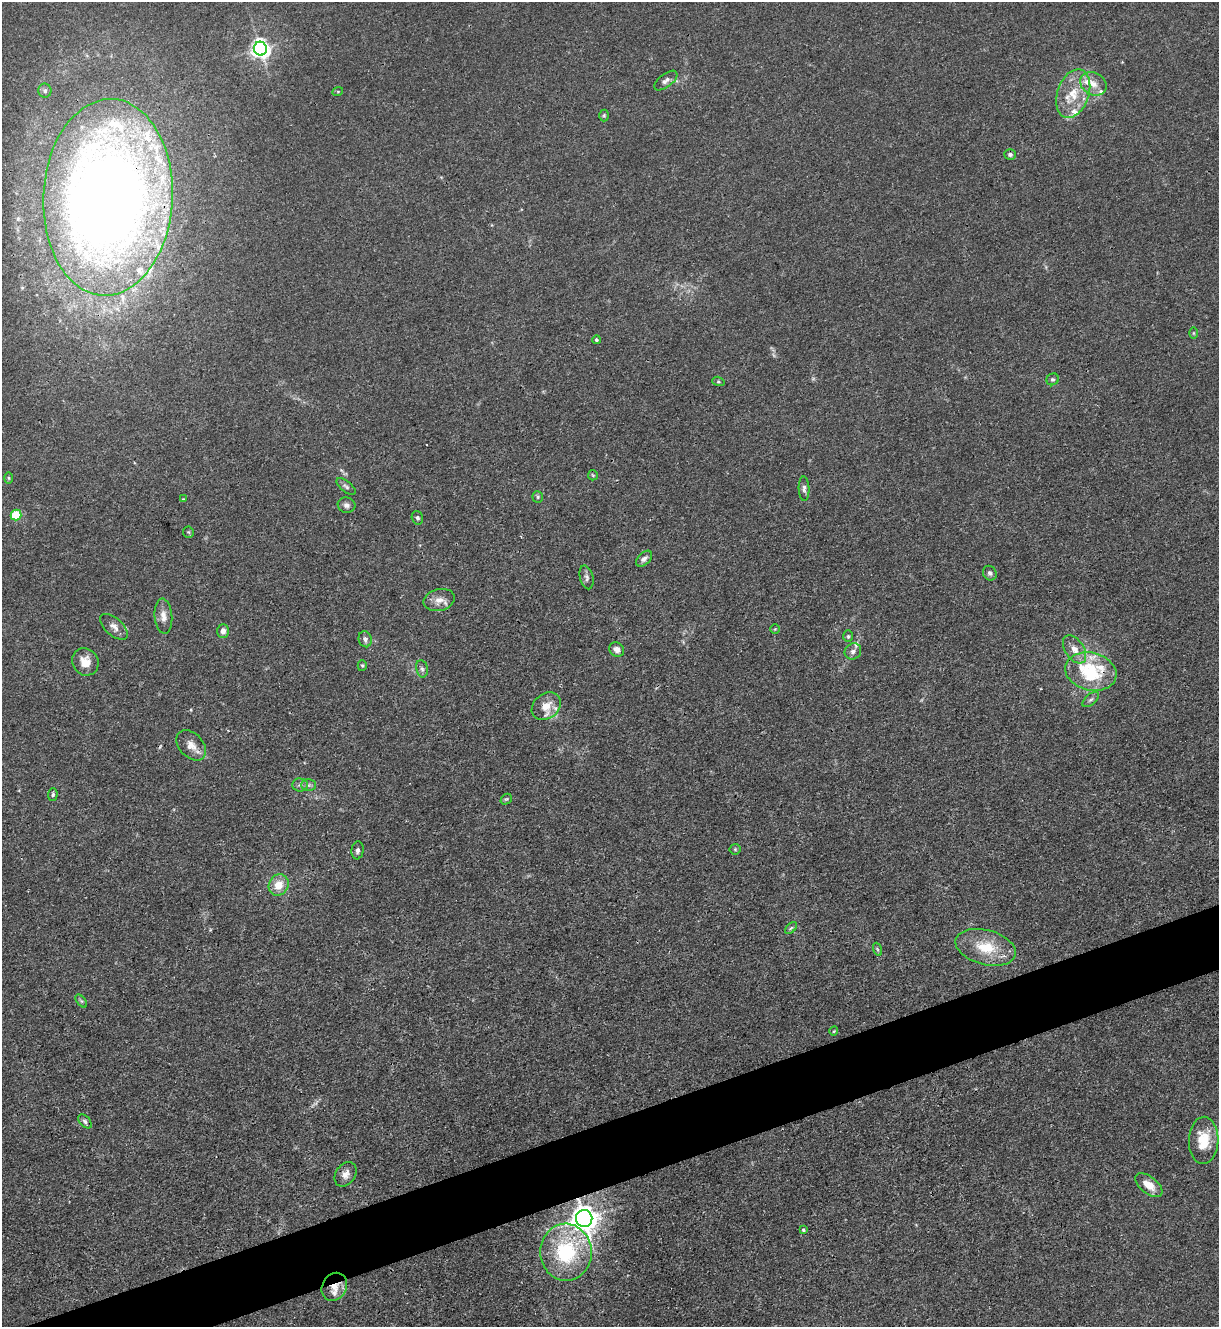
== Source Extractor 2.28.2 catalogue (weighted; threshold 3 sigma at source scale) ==
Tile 7 of 4 x 4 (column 3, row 2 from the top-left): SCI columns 2582-3798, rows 2653-3977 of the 5287 x 5305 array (HDU 1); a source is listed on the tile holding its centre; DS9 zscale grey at full resolution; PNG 1221 x 1329 px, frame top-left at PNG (2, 2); each listed source drawn as its Kron ellipse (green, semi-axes under 4 px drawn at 4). Shown black and unused: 4% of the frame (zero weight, under 3 of 4 exposures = <1% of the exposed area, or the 3 px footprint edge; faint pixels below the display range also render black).
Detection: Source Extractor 2.28.2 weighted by HDU 2 'WHT'; one run over the whole footprint, this tile lists its part. Background 0.0304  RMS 0.0027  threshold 0.012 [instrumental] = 3 sigma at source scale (4.5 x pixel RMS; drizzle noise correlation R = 1.50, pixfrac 1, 0.05/0.05 arcsec/px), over >= 5 px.
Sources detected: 74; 1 too faint to see at this stretch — neither listed nor drawn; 10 inside a brighter listed object's ellipse — not listed separately; the other 63 listed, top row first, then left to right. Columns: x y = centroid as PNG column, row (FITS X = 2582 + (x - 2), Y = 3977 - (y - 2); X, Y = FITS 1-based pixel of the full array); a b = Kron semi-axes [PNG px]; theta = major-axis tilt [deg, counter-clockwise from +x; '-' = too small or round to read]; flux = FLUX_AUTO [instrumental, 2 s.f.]
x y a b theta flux
260 49 7 6 - 130
666 80 14 6 38 1.2
1093 84 14 11 -31 2.8
45 91 7 6 - 0.75
338 91 5 3 - 0.24
1073 94 25 16 70 7.6
604 115 6 5 - 0.39
1010 154 6 5 - 0.68
108 197 98 64 87 380
1194 333 6 4 -90 0.32
596 340 4 4 - 0.45
1053 379 6 5 - 0.53
718 381 6 4 -17 0.39
593 475 5 5 - 0.34
9 478 6 4 -89 0.32
346 486 11 5 -38 0.75
804 489 12 5 -88 0.9
538 497 6 5 - 0.44
183 499 4 4 - 0.19
347 505 9 7 -18 1.1
16 515 5 5 - 11
417 518 7 5 -73 0.64
188 532 6 5 - 0.34
644 559 9 6 44 1
990 573 7 6 - 0.78
587 577 12 6 -76 0.92
439 600 16 10 14 2.5
163 616 18 9 -85 2.3
114 627 17 8 -42 1.8
775 629 5 4 - 0.31
223 631 7 5 -90 1.5
848 636 6 5 - 0.43
365 639 8 6 -75 1
1075 649 16 9 -56 2.8
617 650 8 7 - 1.5
853 651 9 7 40 1.2
85 662 14 12 -54 3.5
362 666 5 4 - 0.36
422 669 9 5 -79 0.73
1091 671 26 19 -14 20
1091 700 10 5 40 0.7
546 706 16 12 42 3.9
191 745 17 12 -46 2.8
300 785 7 6 - 0.85
308 785 7 6 - 0.68
53 795 6 4 87 0.5
506 799 6 5 - 0.38
735 849 5 5 - 0.35
357 850 9 6 82 0.81
279 885 11 9 62 4
791 928 7 4 44 0.51
986 947 31 17 -15 9.9
877 949 6 4 -71 0.39
81 1001 7 4 -53 0.47
834 1031 5 3 - 0.23
85 1121 8 5 -46 0.7
1204 1140 23 15 88 7.9
346 1174 13 9 56 1.8
1149 1185 16 8 -38 3.6
584 1218 8 8 - 340
803 1230 4 3 - 0.39
566 1252 28 26 -87 23
334 1287 14 12 60 3.2
Overlapping masked pixels (flux is a lower limit): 4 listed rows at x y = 108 197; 1091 671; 584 1218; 334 1287